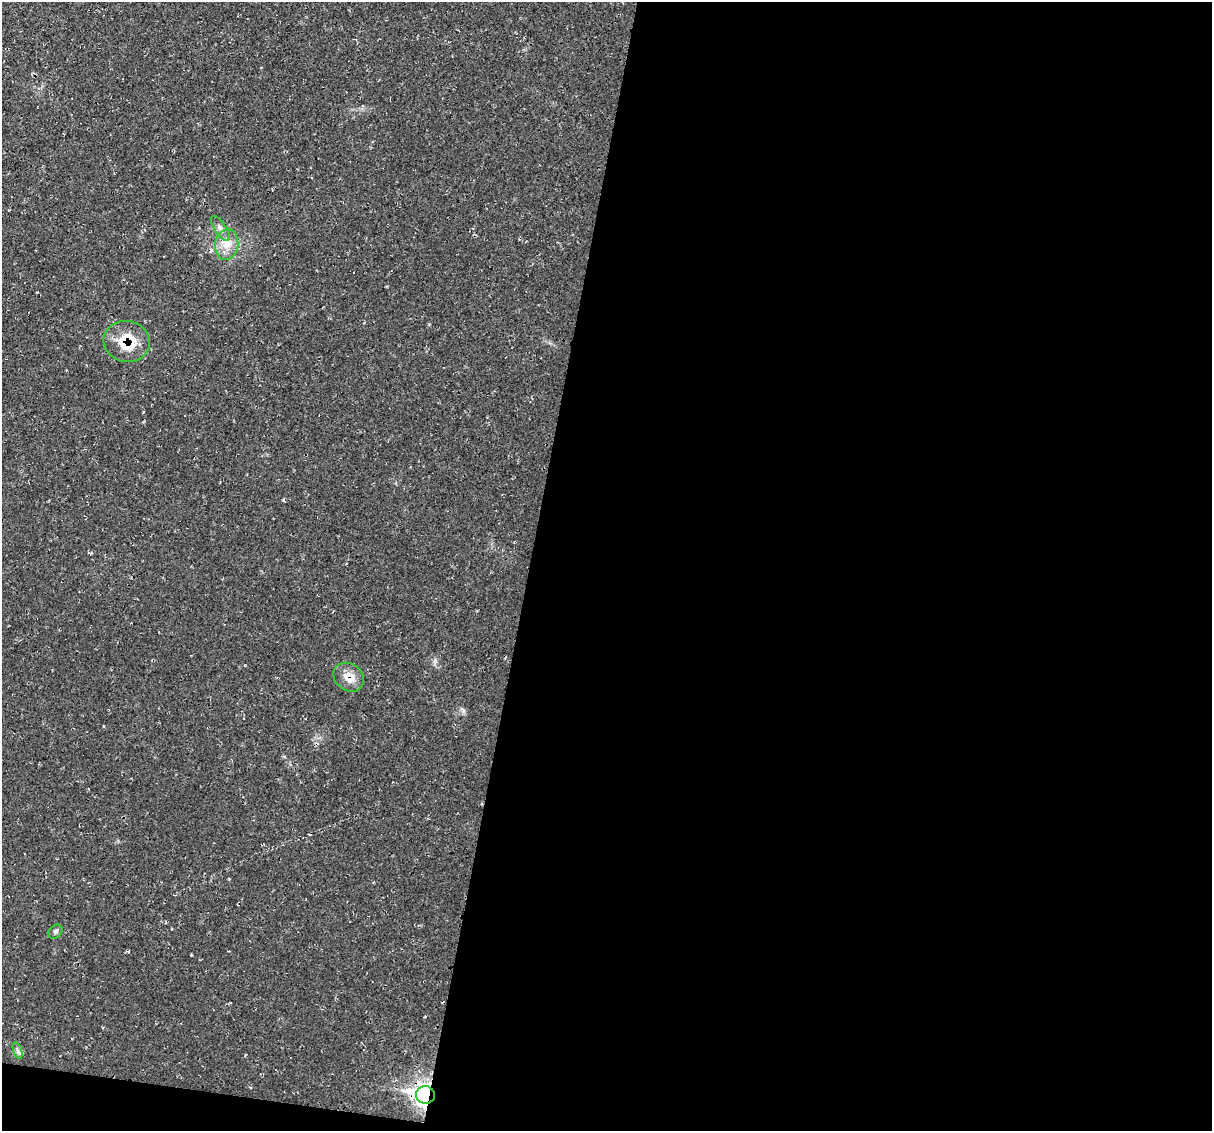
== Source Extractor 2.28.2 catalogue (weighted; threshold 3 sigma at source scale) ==
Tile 16 of 4 x 4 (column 4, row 4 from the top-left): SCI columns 3644-4853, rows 115-1243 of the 4856 x 4871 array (HDU 1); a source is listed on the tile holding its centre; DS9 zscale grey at full resolution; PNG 1214 x 1133 px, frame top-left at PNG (2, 2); each listed source drawn as its Kron ellipse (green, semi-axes under 4 px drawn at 4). Shown black and unused: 58% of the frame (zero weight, under 2 of 3 exposures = <1% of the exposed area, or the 3 px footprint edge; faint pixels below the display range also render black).
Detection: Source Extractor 2.28.2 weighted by HDU 2 'WHT'; one run over the whole footprint, this tile lists its part. Background 0.0207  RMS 0.0061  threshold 0.0275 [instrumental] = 3 sigma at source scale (4.5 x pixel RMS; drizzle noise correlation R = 1.50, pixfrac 1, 0.05/0.05 arcsec/px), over >= 5 px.
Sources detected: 7; all 7 listed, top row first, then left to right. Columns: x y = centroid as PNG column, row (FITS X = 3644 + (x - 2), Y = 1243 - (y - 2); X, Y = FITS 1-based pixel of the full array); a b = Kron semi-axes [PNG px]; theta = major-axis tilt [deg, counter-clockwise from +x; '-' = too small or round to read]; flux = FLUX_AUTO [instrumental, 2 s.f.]
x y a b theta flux
220 228 14 6 -56 2.9
227 244 15 11 81 7.5
127 341 23 20 -13 21
349 677 16 13 -36 7.6
55 932 8 6 46 1.4
17 1051 9 4 -71 1.5
425 1095 9 8 - 360
Overlapping masked pixels (flux is a lower limit): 3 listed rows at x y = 127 341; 349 677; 425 1095